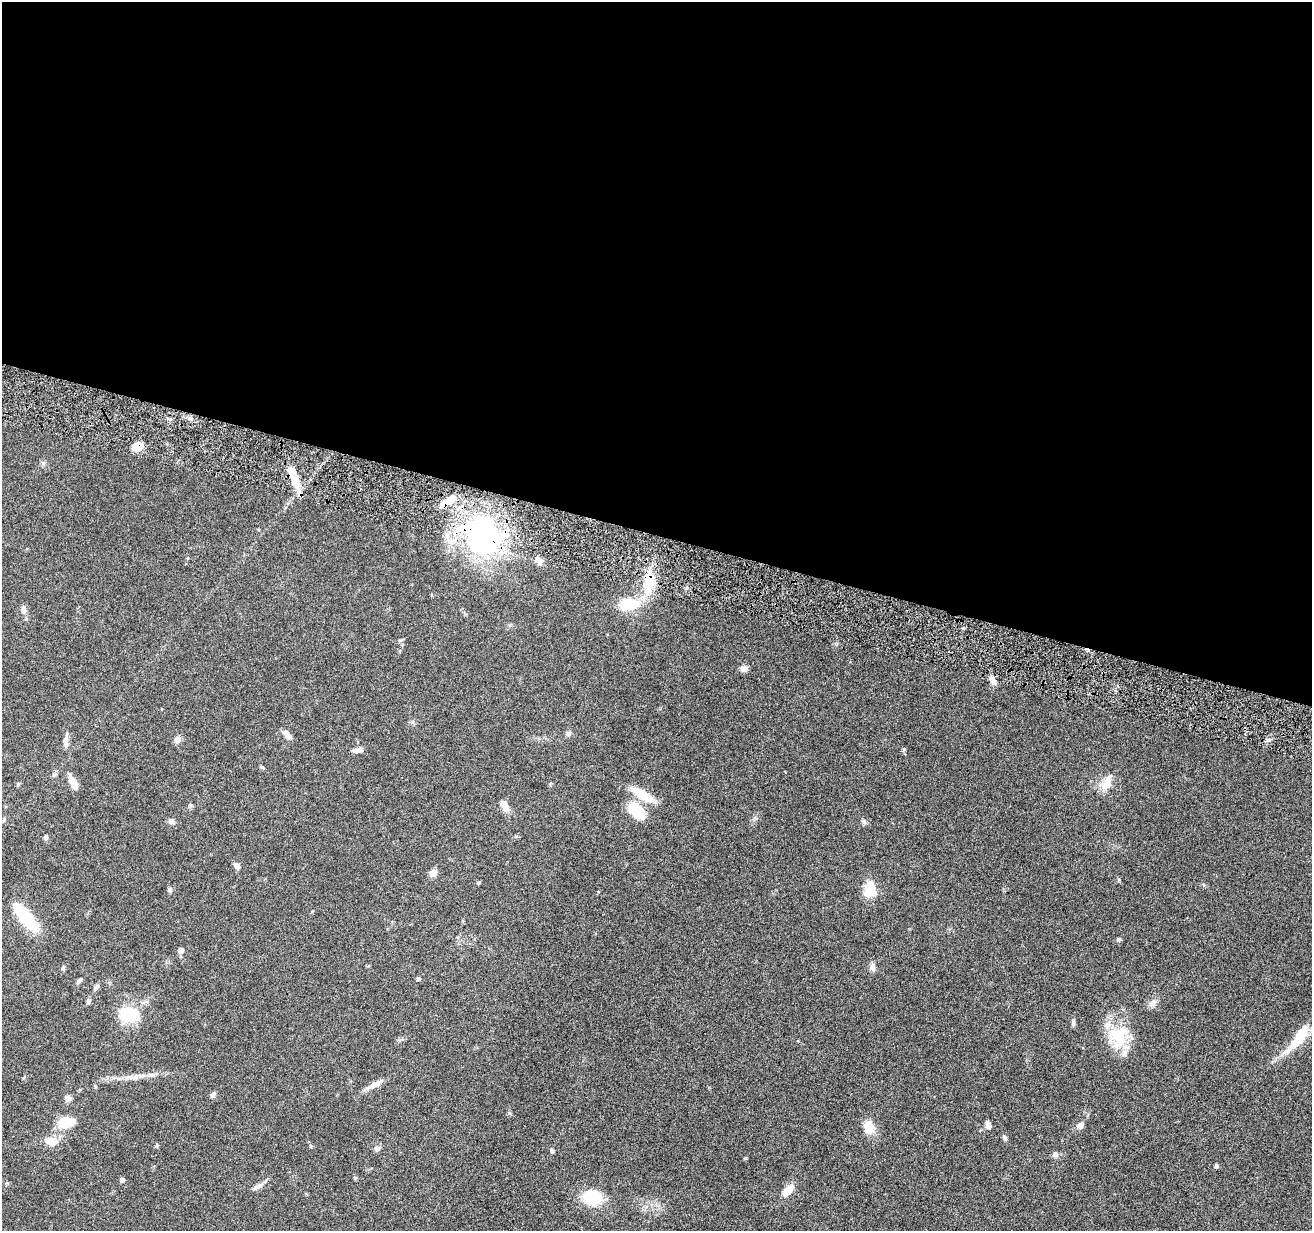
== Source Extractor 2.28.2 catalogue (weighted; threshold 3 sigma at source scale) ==
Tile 3 of 4 x 4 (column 3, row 1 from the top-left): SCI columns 2625-3934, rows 3941-5169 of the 5245 x 5297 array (HDU 1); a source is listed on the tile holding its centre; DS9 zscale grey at full resolution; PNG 1314 x 1233 px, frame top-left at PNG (2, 2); no overlay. Shown black and unused: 43% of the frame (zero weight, under 4 of 8 exposures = <1% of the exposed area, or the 3 px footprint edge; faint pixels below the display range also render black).
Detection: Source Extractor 2.28.2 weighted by HDU 2 'WHT'; one run over the whole footprint, this tile lists its part. Background 0.0614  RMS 0.0042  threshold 0.0171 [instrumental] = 3 sigma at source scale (4.09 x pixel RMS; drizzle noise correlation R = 1.36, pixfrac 0.8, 0.05/0.05 arcsec/px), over >= 5 px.
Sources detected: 74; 3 inside a brighter listed object's ellipse — not listed separately; the other 71 listed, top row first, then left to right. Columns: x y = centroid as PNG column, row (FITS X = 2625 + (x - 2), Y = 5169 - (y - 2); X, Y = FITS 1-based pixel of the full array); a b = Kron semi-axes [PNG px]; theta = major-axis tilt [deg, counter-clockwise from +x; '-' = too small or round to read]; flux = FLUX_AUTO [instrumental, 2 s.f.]
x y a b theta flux
138 447 9 8 - 5.6
43 463 7 4 72 0.64
294 478 25 8 -69 8.9
484 537 55 45 -71 78
187 558 5 3 - 0.33
539 561 10 7 -59 2.1
649 577 27 10 -74 8.5
628 604 21 13 4 13
24 609 10 7 -84 1.8
744 669 9 8 - 1.6
993 681 13 6 -63 1.9
568 734 7 6 - 1.2
287 735 12 6 -50 2.5
66 740 18 6 86 2.5
177 740 10 8 41 1.6
1268 740 6 4 70 0.79
904 749 5 5 - 0.54
359 750 12 6 13 1.8
262 767 6 4 -26 0.48
73 782 17 7 -61 4
1107 783 20 10 70 5.2
642 794 29 9 -31 10
190 805 6 5 - 0.65
504 805 14 8 -64 3.3
637 811 19 12 -43 12
4 819 6 4 47 0.52
171 821 8 7 - 1.2
864 822 8 6 -59 0.92
45 837 6 6 - 0.8
237 866 9 6 -59 1.4
433 873 9 8 - 2.4
478 883 5 4 - 0.48
870 889 19 13 -86 8.1
170 890 6 6 - 0.8
25 917 39 13 -48 17
1119 939 5 4 - 0.97
180 950 5 5 - 2.2
873 967 11 7 -83 1.7
63 968 6 5 - 0.7
418 978 5 4 - 0.92
79 981 10 4 49 0.97
96 988 11 5 53 1.1
88 1001 7 5 72 0.92
1153 1003 12 8 42 1.9
129 1014 20 15 8 17
1073 1022 10 5 89 0.92
1119 1036 35 26 72 16
1300 1036 39 12 57 11
151 1074 11 4 11 1.3
131 1077 9 5 0 1.4
374 1085 26 6 27 3.3
213 1095 7 5 69 1.1
68 1099 10 7 -21 1.3
66 1122 14 8 7 13
1080 1125 7 6 - 2.3
989 1126 8 6 59 1.3
868 1127 17 12 -82 5.7
1005 1138 7 5 -69 0.87
51 1141 16 10 -17 5.2
157 1145 5 4 - 0.49
311 1146 5 4 - 0.49
378 1148 8 6 35 1.2
552 1150 7 4 -45 0.55
1055 1155 8 8 - 1.3
745 1158 4 3 - 0.48
1216 1166 6 5 - 0.64
355 1178 5 3 - 0.44
122 1180 6 5 - 0.96
257 1186 16 6 28 2
788 1190 18 8 50 4.1
593 1197 18 14 -3 16
Overlapping masked pixels (flux is a lower limit): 3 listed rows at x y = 138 447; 484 537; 649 577
Unlisted compact peaks at least as high as the median listed source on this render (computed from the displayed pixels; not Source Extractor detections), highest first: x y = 1119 879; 509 1113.